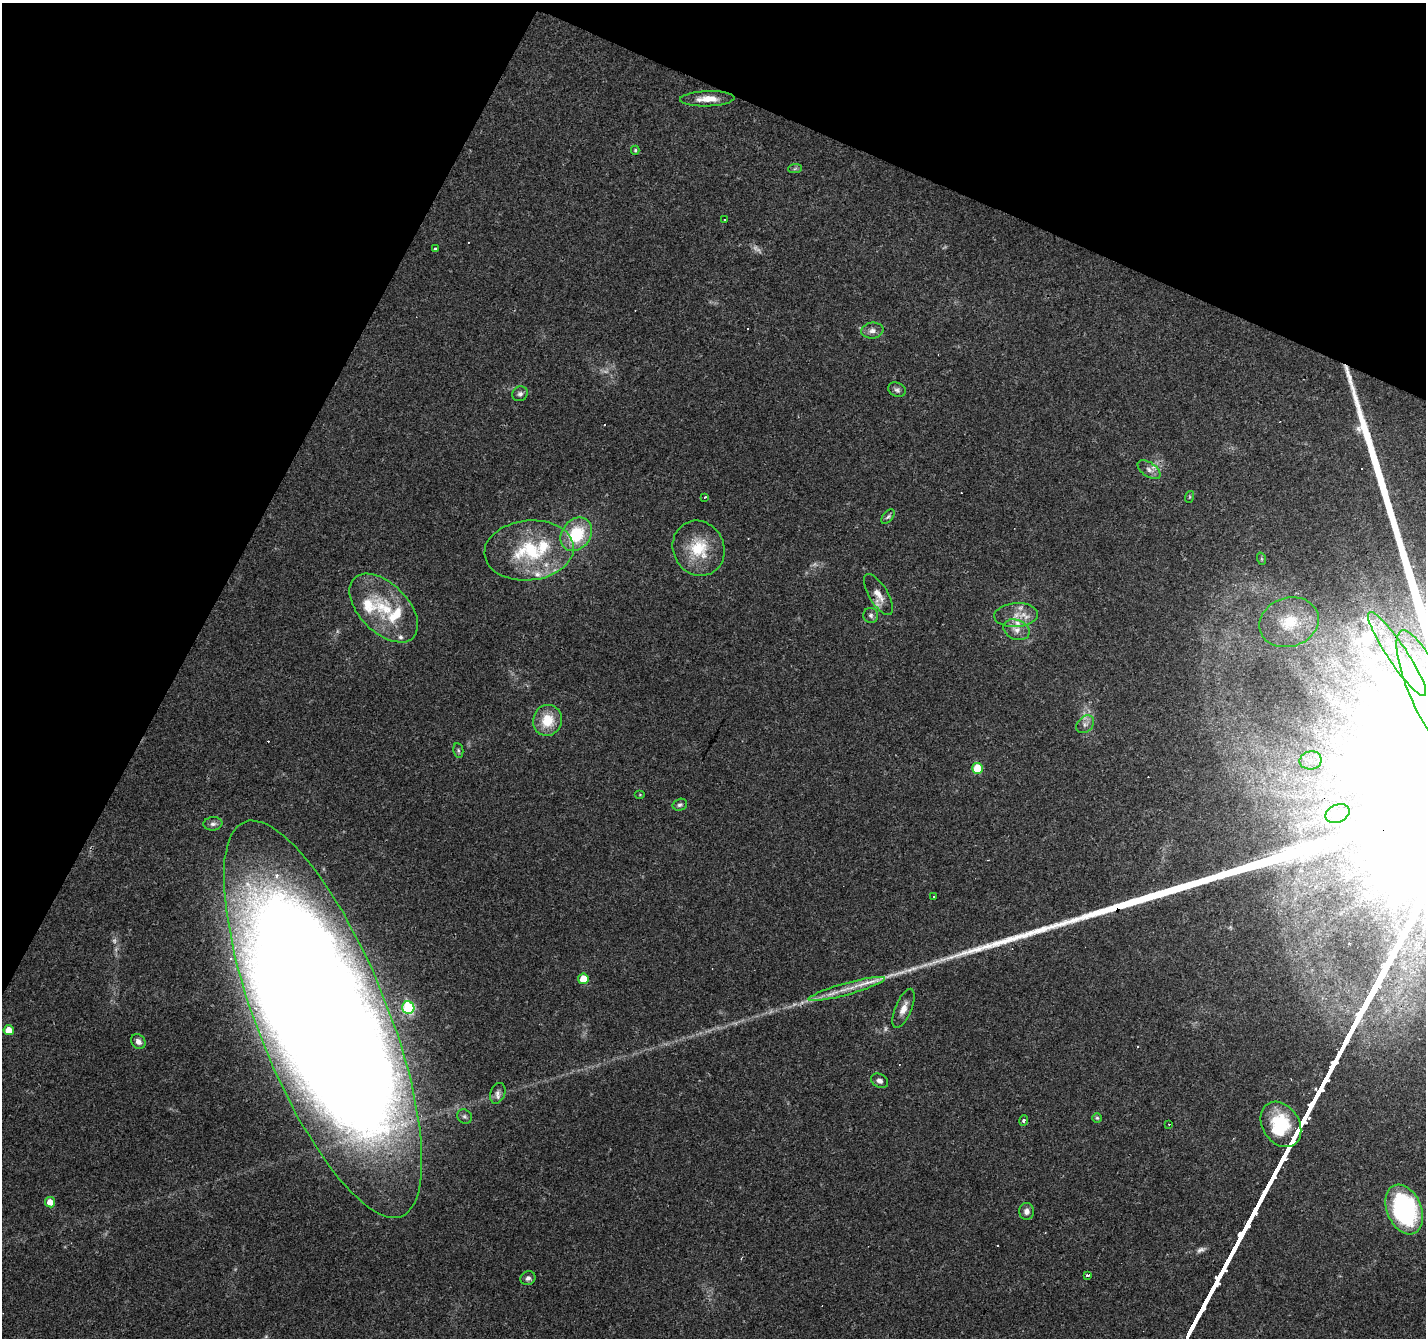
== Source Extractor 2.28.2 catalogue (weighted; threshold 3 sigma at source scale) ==
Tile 2 of 4 x 4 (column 2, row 1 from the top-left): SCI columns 1425-2848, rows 4207-5542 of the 5699 x 5807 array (HDU 1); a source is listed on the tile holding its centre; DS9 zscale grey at full resolution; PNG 1428 x 1340 px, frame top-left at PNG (2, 3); each listed source drawn as its Kron ellipse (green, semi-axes under 4 px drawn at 4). Shown black and unused: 23% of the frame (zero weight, under 3 of 4 exposures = <1% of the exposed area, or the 3 px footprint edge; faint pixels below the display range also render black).
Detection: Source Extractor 2.28.2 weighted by HDU 2 'WHT'; one run over the whole footprint, this tile lists its part. Background 0.052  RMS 0.0037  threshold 0.0165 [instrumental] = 3 sigma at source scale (4.5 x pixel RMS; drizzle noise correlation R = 1.50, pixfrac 1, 0.0396/0.0396 arcsec/px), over >= 5 px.
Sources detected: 83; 9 too faint to see at this stretch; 5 inside a brighter object's white glare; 8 cosmic-ray / hot-pixel residue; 1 long thin detection or spike segment (spike, bleed or trail) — neither listed nor drawn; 7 inside a brighter listed object's ellipse — not listed separately; the other 53 listed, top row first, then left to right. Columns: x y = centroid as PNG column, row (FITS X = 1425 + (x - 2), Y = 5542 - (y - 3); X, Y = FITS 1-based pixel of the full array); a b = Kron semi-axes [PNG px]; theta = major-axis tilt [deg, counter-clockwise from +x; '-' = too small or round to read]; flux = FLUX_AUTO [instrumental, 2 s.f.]
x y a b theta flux
707 99 27 7 2 5.5
635 150 4 4 - 0.52
795 169 7 4 3 0.64
725 220 3 3 - 0.6
435 249 4 3 - 0.84
872 331 11 8 8 2
897 390 9 7 -22 1.2
520 394 8 7 - 1.2
1149 470 13 7 -34 2
704 497 3 3 - 0.72
1189 497 6 4 71 0.46
888 517 8 5 51 0.83
576 534 18 14 52 18
699 548 28 25 -62 15
529 550 45 30 5 32
1262 559 6 4 -71 0.47
878 595 23 9 -58 4.1
384 608 42 24 -45 19
871 615 7 7 - 1
1016 615 22 12 4 5.6
1289 622 30 24 18 16
1016 630 13 10 -22 3.2
1397 654 50 10 -56 16
1425 688 62 17 -68 21
547 720 16 14 70 9.3
1085 724 10 7 44 1.8
458 750 7 5 -83 0.65
1311 760 11 9 10 2.8
977 768 5 5 - 12
640 795 5 3 - 0.33
680 805 7 6 - 0.89
1337 814 12 9 24 3.4
213 824 9 7 6 1.4
934 897 3 2 - 0.54
583 979 5 5 - 7.3
847 989 40 6 15 6.9
408 1008 6 6 - 38
904 1008 21 8 68 3.5
323 1019 212 65 -68 1700
9 1030 5 5 - 4.6
138 1041 8 6 -46 1.8
879 1081 9 6 -30 1.5
498 1093 11 7 70 1.7
465 1117 8 6 -43 0.99
1097 1118 5 5 - 0.51
1024 1120 5 3 - 1.3
1169 1124 3 2 - 0.4
1281 1124 24 18 -56 17
50 1202 5 5 - 4.2
1404 1209 26 17 -67 59
1026 1211 8 7 - 1.8
1088 1276 3 3 - 14
528 1278 7 7 - 1.3
Overlapping masked pixels (flux is a lower limit): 1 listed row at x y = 323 1019
Isophote crosses this tile's border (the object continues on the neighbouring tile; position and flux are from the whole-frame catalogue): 2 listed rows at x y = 1425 688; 323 1019